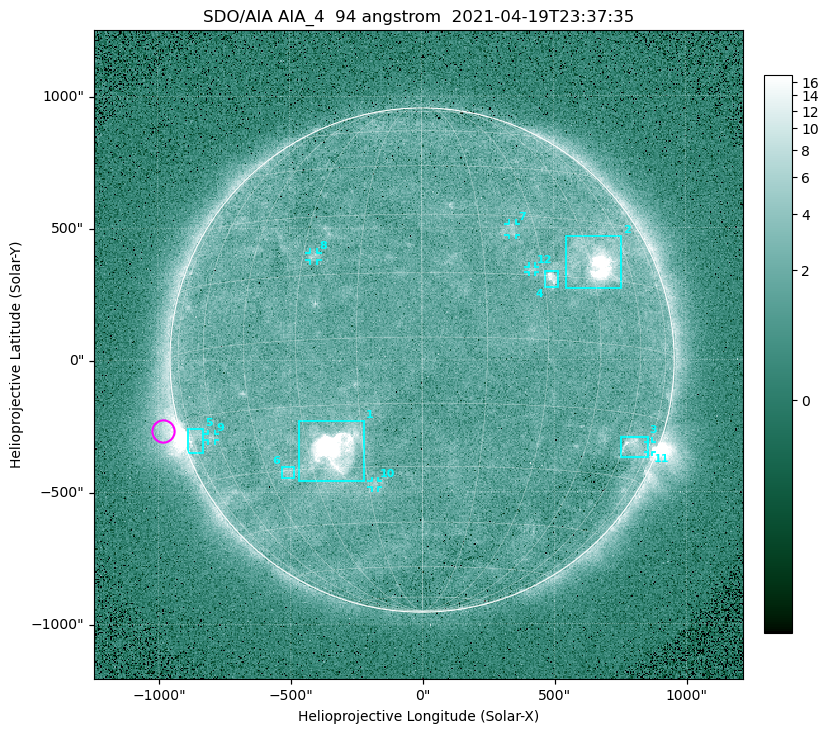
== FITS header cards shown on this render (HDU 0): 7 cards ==
TELESCOP= 'SDO/AIA '
INSTRUME= 'AIA_4   '
WAVELNTH=                   94
WAVEUNIT= 'angstrom'
DATE-OBS= '2021-04-19T23:37:35.12'
CTYPE1  = 'HPLN-TAN'
CTYPE2  = 'HPLT-TAN'

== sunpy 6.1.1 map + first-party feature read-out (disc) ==
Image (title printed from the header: SDO/AIA AIA_4  94 angstrom  2021-04-19T23:37:35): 512 x 512 px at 4.8 arcsec/px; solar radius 955 arcsec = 199 px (full disc in frame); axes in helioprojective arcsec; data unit not stated in the header (colour bar unlabelled)
Orientation: roll -0.138 deg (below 1 deg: not rotated)
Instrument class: DISC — disc imager (sunpy class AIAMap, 94 A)
Bright regions (active regions / flare kernels): reference = the median radial profile (limb darkening/brightening removed); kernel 5 px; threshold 5 sigma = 2.58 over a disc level ~1.77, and >= 1.15x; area >= 9 px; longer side >= 5 px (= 24 arcsec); searched inside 0.97 R_sun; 12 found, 12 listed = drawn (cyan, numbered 1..; 6 of them under ~33 arcsec drawn as corner ticks so the feature stays visible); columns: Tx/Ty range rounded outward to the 10 arcsec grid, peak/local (2 s.f.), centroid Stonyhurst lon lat
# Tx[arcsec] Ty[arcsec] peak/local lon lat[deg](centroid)
1 -470..-220 -460..-230 910 -23 -26
2 540..760 270..470 64 +47 +19
3 750..860 -370..-290 4.3 +65 -22
4 460..520 270..340 7 +32 +14
5 -890..-830 -350..-260 6.1 -72 -19
6 -540..-480 -450..-400 2.9 -38 -30
7 330..360 470..520 2.9 +23 +26
8 -430..-390 380..410 3.1 -27 +20
9 -810..-780 -300..-280 2.8 -63 -20
10 -190..-170 -480..-450 2.8 -13 -34
11 850..870 -350..-310 2.9 +75 -22
12 400..430 330..360 2.6 +27 +16
Off-limb structures (1.02-1.3 R_sun): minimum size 50 px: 6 found; the strongest spans PA ~85..115 deg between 1.02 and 1.21 R_sun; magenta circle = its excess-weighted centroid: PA ~105 deg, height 1.06 R_sun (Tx ~-980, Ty ~-270 arcsec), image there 5.1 x the reference